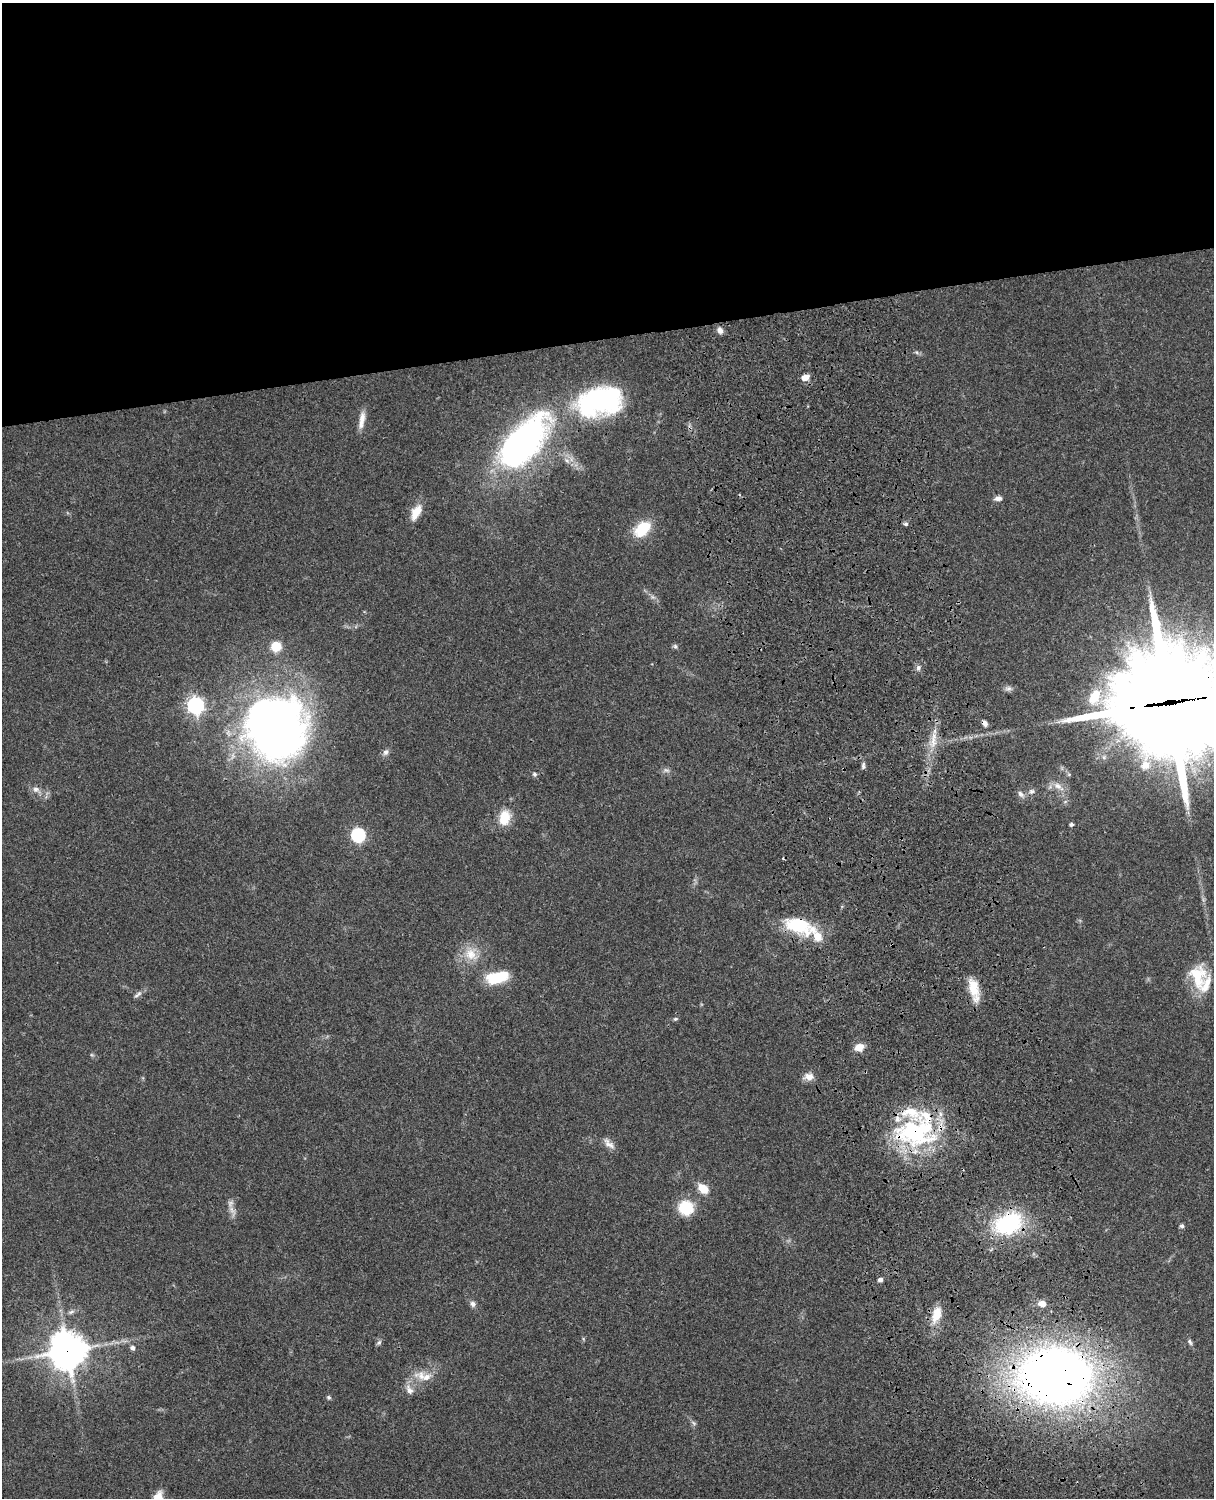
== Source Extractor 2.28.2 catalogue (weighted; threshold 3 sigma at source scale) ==
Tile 2 of 4 x 3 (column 2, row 1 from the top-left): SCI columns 1334-2545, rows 3268-4763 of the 5088 x 4927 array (HDU 1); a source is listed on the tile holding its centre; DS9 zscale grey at full resolution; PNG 1216 x 1500 px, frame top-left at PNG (2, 3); no overlay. Shown black and unused: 23% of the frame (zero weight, under 3 of 4 exposures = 6% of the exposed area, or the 3 px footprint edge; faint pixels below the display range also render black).
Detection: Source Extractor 2.28.2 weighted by HDU 2 'WHT'; one run over the whole footprint, this tile lists its part. Background 0.0856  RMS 0.0061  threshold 0.0273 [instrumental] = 3 sigma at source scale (4.5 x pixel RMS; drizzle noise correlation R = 1.50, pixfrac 1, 0.05/0.05 arcsec/px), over >= 5 px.
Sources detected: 70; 2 too faint to see at this stretch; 1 cosmic-ray / hot-pixel residue — not listed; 8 inside a brighter listed object's ellipse — not listed separately; the other 59 listed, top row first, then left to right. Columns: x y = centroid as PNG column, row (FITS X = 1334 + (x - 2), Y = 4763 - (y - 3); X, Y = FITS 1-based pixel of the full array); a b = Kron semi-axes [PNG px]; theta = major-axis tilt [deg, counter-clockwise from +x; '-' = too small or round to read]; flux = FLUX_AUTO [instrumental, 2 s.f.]
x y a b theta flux
720 330 9 7 -51 2.7
916 352 6 5 - 1.1
805 377 8 6 14 5.2
599 401 55 33 13 98
362 420 24 7 81 5.6
523 442 62 29 49 210
998 498 9 6 6 2.6
416 512 20 10 62 8.7
906 524 6 5 - 1.4
642 529 23 15 43 18
276 646 10 9 - 12
675 646 7 6 - 1.2
918 667 7 6 - 1.9
1008 689 10 7 -4 2.1
1094 697 22 14 66 17
1171 702 45 36 2 14000
195 705 7 7 - 190
276 728 69 64 -86 410
933 741 21 11 74 9.3
386 752 9 7 57 2.1
863 766 9 5 82 1.5
666 770 10 6 -14 2
534 774 6 5 - 1.4
1058 786 17 8 -33 5.3
36 789 12 8 -30 3.4
1032 791 8 7 - 1.9
1021 794 11 7 -42 2.4
504 818 17 12 78 13
1071 824 4 3 - 1.4
358 835 7 6 - 87
798 925 38 17 -18 34
471 954 20 18 -45 13
1196 974 26 22 24 17
497 977 23 11 14 26
973 988 24 12 -75 14
138 994 13 5 36 2.2
675 1019 6 5 - 0.95
859 1047 10 8 18 6.5
809 1077 12 9 3 4.8
914 1131 56 38 -8 90
609 1143 19 8 -45 4.2
703 1188 11 8 -42 11
686 1208 12 12 - 25
232 1211 19 7 -64 4
1008 1224 25 17 24 70
1182 1226 6 5 - 1.4
880 1280 5 4 - 2.5
1042 1303 8 6 -5 4.5
473 1304 8 7 - 2.1
936 1314 22 11 70 11
379 1342 7 5 44 1.3
1190 1342 9 5 -66 1.5
132 1348 8 7 - 1.9
67 1351 12 12 - 1300
421 1376 23 14 -20 9.8
1056 1376 54 41 -3 650
409 1390 15 8 -63 4.2
329 1397 6 5 - 1
693 1423 8 3 -45 1.1
Overlapping masked pixels (flux is a lower limit): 6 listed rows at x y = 1171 702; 798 925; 914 1131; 1008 1224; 67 1351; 1056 1376
Isophote crosses this tile's border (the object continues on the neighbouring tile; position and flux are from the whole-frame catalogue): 1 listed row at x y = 1171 702